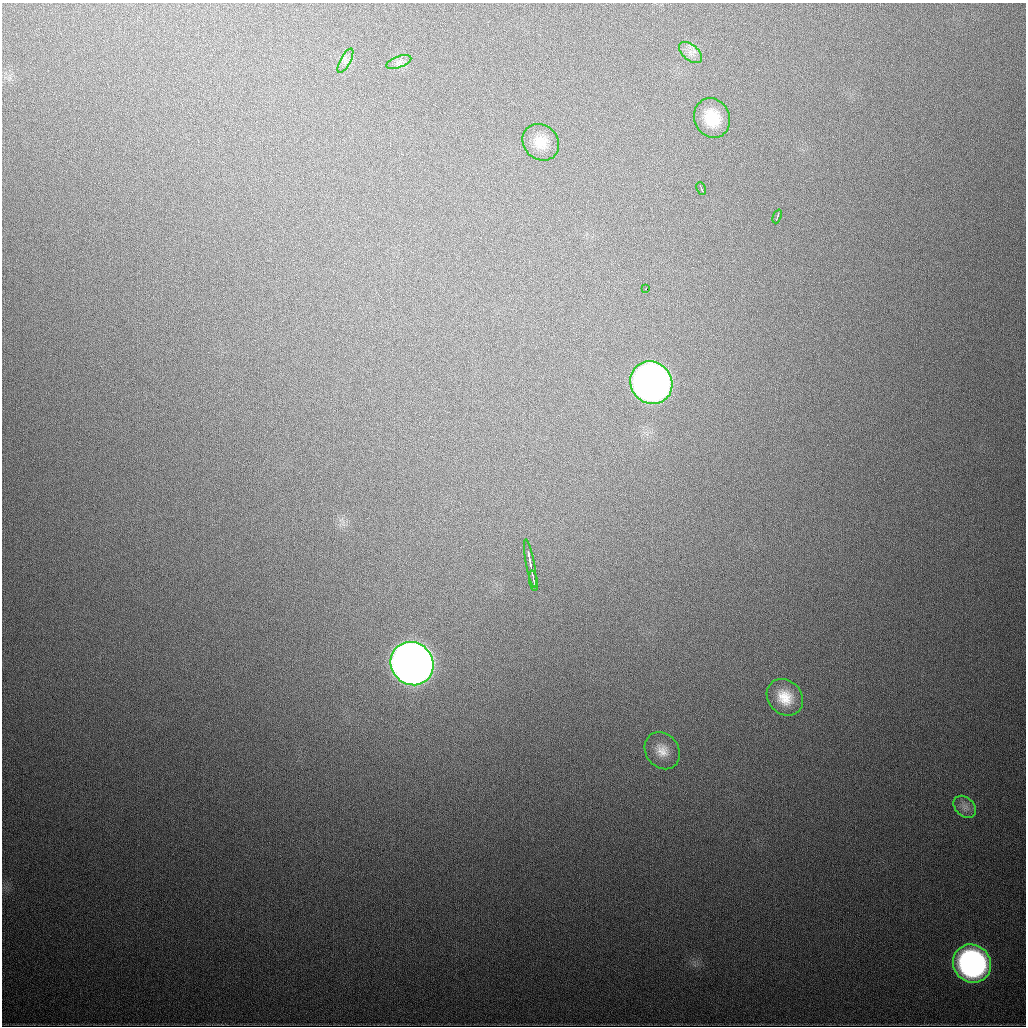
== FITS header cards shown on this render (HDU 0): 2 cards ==
NAXIS1  =                 1024
NAXIS2  =                 1024

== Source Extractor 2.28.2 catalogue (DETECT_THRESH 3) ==
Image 1024 x 1024 px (HDU 0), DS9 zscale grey, 1 PNG px = 1 image px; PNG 1028 x 1028 px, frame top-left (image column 1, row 1024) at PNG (2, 3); each listed source drawn as its Kron ellipse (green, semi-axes under 4 px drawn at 4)
Background 576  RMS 19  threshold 56.6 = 3 sigma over >= 5 px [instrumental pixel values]
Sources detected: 16; all 16 listed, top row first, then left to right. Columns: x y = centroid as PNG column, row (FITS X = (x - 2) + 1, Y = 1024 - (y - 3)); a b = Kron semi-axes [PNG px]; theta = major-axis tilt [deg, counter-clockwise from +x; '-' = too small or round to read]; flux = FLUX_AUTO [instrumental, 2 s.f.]
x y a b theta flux
691 52 13 7 -41 9.1e+03
345 61 13 5 62 5.7e+03
399 62 13 5 20 6.1e+03
712 118 20 17 -64 3.9e+04
541 142 19 17 -45 2.2e+04
701 188 7 2 -66 3.2e+03
777 216 7 2 68 3.2e+03
646 289 3 2 - 1.1e+04
651 383 22 20 -52 1.1e+06
530 563 24 3 -79 1.4e+04
534 581 10 2 -82 6.1e+03
412 664 22 20 -50 2.3e+06
785 697 20 16 -46 3.0e+04
662 751 20 16 -54 2.0e+04
965 807 13 9 -44 8.7e+03
972 964 20 18 -46 3.9e+05